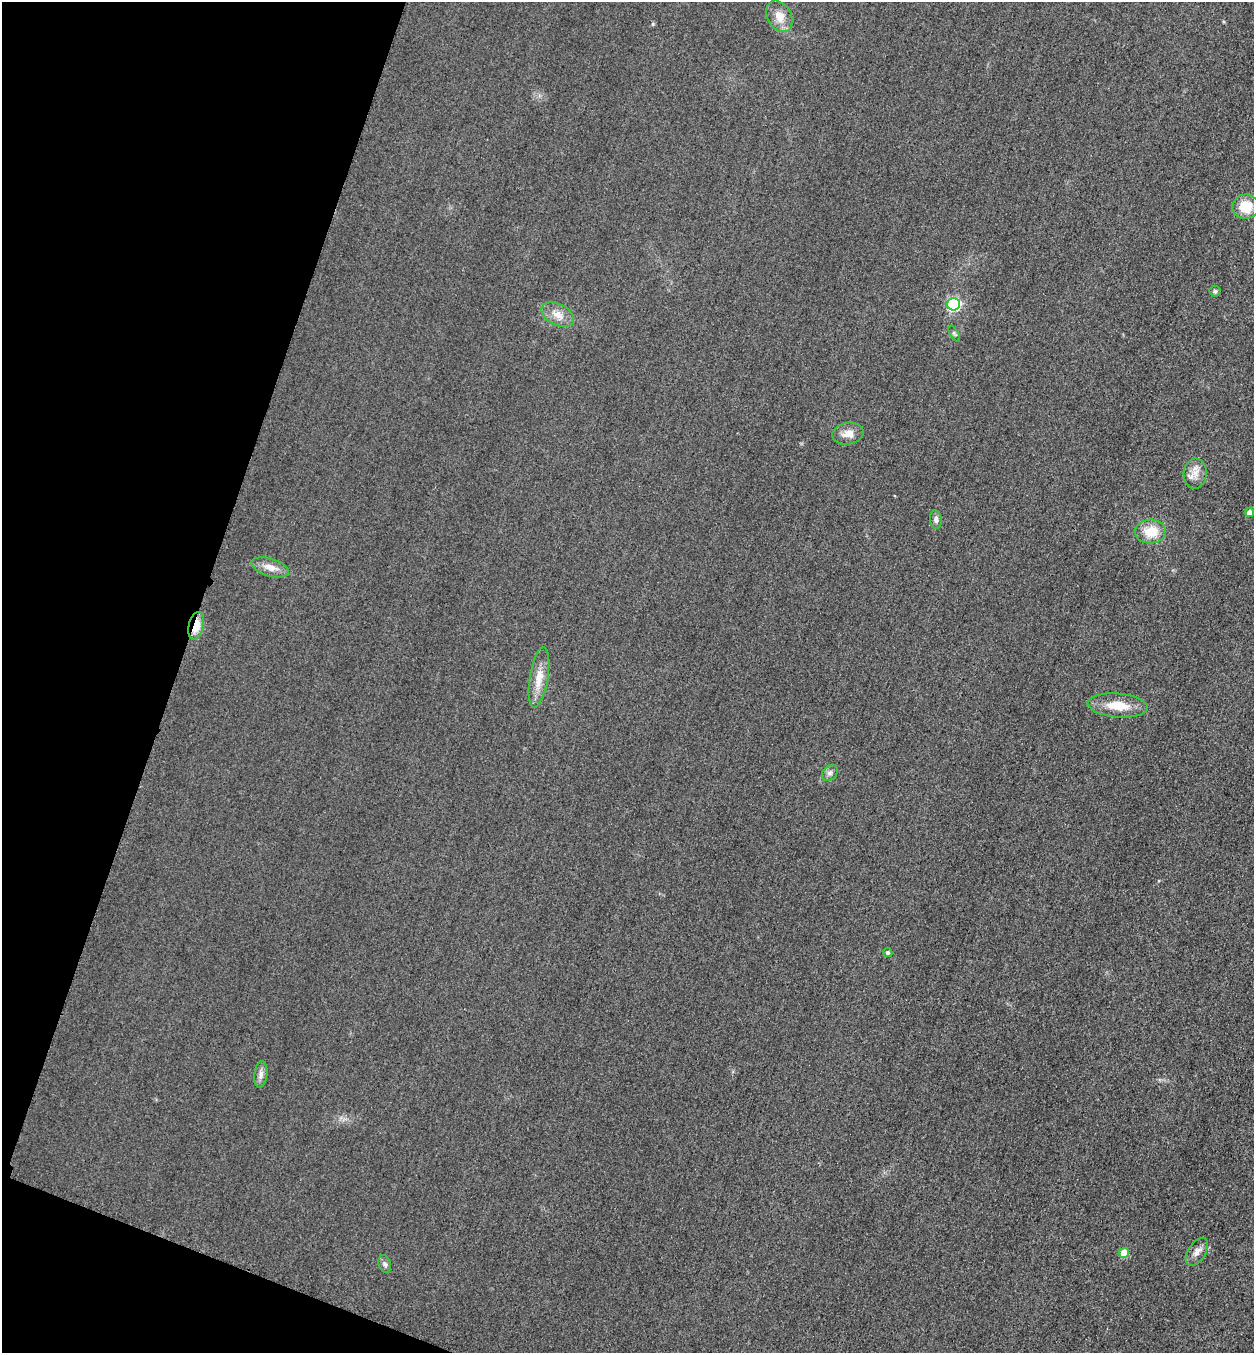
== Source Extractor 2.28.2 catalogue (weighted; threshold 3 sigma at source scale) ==
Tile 9 of 4 x 4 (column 1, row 3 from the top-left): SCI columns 164-1415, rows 1374-2724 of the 5463 x 5449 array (HDU 1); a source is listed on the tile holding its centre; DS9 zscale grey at full resolution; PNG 1256 x 1355 px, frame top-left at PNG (2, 2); each listed source drawn as its Kron ellipse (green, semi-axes under 4 px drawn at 4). Shown black and unused: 17% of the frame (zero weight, under 3 of 4 exposures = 3% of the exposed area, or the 3 px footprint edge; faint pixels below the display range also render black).
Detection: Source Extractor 2.28.2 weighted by HDU 2 'WHT'; one run over the whole footprint, this tile lists its part. Background 0.0772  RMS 0.017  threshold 0.0761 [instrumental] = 3 sigma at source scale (4.5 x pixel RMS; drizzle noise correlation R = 1.50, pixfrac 1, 0.05/0.05 arcsec/px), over >= 5 px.
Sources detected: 21; all 21 listed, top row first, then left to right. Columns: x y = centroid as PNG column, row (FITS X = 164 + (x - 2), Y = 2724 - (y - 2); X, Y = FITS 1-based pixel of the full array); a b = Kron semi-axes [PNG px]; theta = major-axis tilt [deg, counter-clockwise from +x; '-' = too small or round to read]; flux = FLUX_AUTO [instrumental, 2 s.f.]
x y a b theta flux
779 16 17 12 -61 21
1246 207 13 12 - 38
1215 291 5 5 - 2.7
954 304 6 6 - 250
558 315 17 10 -28 18
954 334 9 4 -59 3.1
848 434 16 11 10 16
1195 474 15 11 85 17
1250 512 5 4 - 10
936 520 9 6 -84 5.9
1151 532 15 12 3 35
270 567 19 9 -17 17
196 626 14 7 75 29
539 678 30 9 80 26
1118 705 30 12 -5 38
830 773 9 6 45 5.9
888 952 4 4 - 3.5
261 1074 13 6 83 8.3
1197 1252 15 9 58 11
1124 1253 5 5 - 35
385 1264 9 6 -70 5.1
Overlapping masked pixels (flux is a lower limit): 1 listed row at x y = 196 626